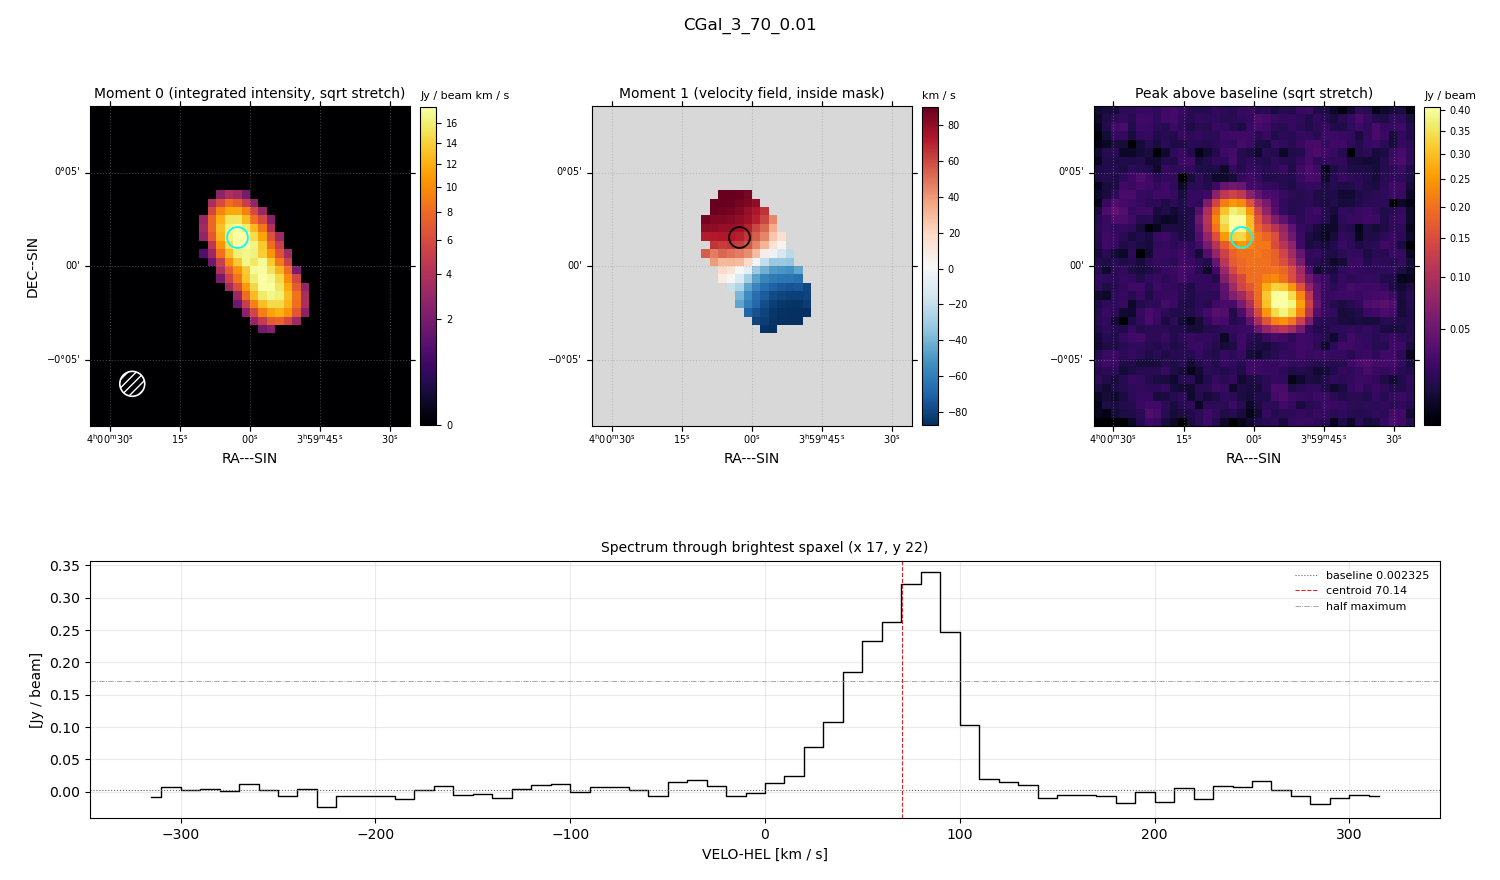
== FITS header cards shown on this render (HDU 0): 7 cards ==
OBJECT  = 'CGal_3_70_0.01'
BUNIT   = 'JY/BEAM '           /
CTYPE1  = 'RA---SIN'           /
CTYPE2  = 'DEC--SIN'           /
CTYPE3  = 'VELO-HEL'           /
NAXIS3  =                   64 / length of data axis 3
CUNIT3  = 'km/s    '           /

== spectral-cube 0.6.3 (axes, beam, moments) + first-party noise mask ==
SpectralCube HDU 0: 64 channels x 38 x 38 spaxels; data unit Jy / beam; figure title: CGal_3_70_0.01
Units: BUNIT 'JY/BEAM' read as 'Jy/beam' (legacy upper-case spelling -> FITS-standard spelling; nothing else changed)
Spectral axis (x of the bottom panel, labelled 'VELO-HEL [km / s]'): -315 .. 315 km / s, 64 channels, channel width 10 km / s
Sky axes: RA---SIN/DEC--SIN; field 17.1' x 17.1' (27 arcsec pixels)
Beam (drawn as the hatched ellipse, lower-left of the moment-0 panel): BMAJ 80 arcsec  BMIN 80 arcsec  BPA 0 deg
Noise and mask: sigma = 0.010 Jy / beam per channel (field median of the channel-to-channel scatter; agrees with the line-free scatter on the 1305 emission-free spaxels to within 1%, no correlation factor applied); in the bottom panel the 55 channels outside the line scatter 0.012 Jy / beam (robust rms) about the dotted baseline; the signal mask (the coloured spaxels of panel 2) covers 10% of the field
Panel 1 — Moment 0 (line voxels x channel width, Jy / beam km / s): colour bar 0 .. 17.8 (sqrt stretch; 0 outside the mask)
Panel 2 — Moment 1 (intensity-weighted velocity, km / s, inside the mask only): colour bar -87 .. 90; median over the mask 4
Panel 3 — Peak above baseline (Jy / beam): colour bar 0.0142 .. 0.408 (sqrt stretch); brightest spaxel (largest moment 0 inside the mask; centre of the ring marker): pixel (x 17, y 22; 0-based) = FK5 04h00m02s +00d01m30s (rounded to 2 s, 30 arcsec steps: no finer than the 27 arcsec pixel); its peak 0.337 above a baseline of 0.002325
Panel 4 — spectrum at that spaxel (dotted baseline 0.002325 Jy / beam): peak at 85 km / s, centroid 70.14 km / s (red dashed line; intensity-weighted over the run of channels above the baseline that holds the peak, -0 .. 140 km / s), W50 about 60 km / s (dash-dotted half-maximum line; edge to edge of the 6 channels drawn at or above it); detected line 20 .. 110 km / s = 9 of 64 channels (14%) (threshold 4 sigma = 0.04 Jy / beam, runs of >= 3 channels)